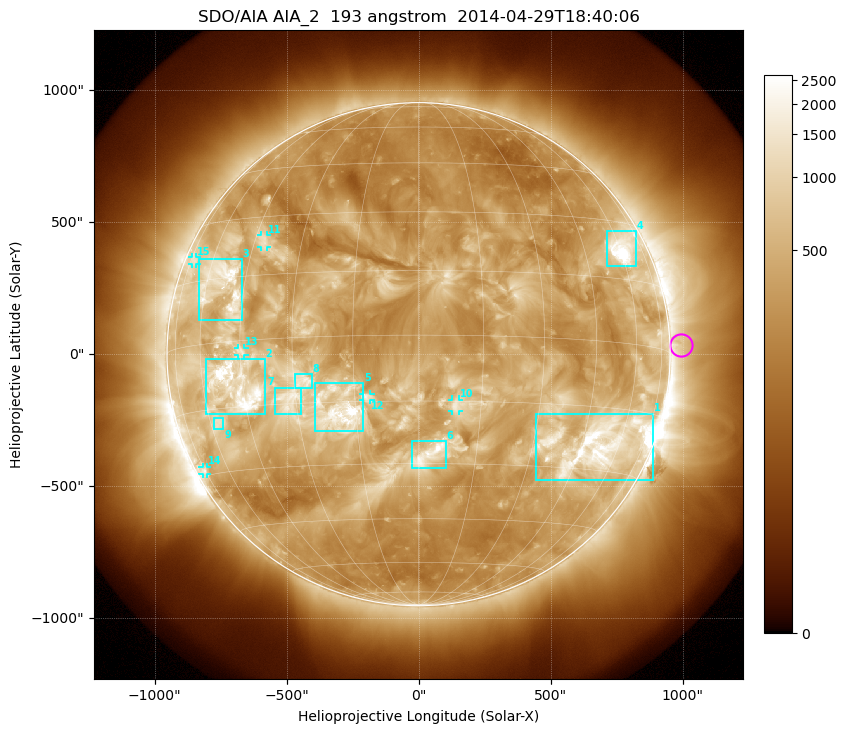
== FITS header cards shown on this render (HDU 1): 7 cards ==
TELESCOP= 'SDO/AIA'
INSTRUME= 'AIA_2'
WAVELNTH=                  193
WAVEUNIT= 'angstrom'
DATE-OBS= '2014-04-29T18:40:06.84'
CTYPE1  = 'HPLN-TAN'
CTYPE2  = 'HPLT-TAN'

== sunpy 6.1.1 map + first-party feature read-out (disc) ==
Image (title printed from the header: SDO/AIA AIA_2  193 angstrom  2014-04-29T18:40:06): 1024 x 1024 px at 2.4 arcsec/px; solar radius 953 arcsec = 397 px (full disc in frame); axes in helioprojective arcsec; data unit not stated in the header (colour bar unlabelled)
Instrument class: DISC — disc imager (sunpy class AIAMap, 193 A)
Bright regions (active regions / flare kernels): reference = the median radial profile (limb darkening/brightening removed); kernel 9 px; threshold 5 sigma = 823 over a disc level ~323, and >= 1.15x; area >= 12 px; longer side >= 10 px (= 24 arcsec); searched inside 0.97 R_sun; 15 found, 15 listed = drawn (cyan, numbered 1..; 6 of them under ~33 arcsec drawn as corner ticks so the feature stays visible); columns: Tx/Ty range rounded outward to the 5 arcsec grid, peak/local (2 s.f.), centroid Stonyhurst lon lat
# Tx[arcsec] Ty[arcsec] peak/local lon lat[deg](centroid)
1 445..890 -475..-225 14 +51 -23
2 -805..-580 -225..-20 14 -47 -10
3 -835..-670 130..360 10 -53 +14
4 715..825 330..465 28 +61 +23
5 -390..-205 -295..-110 8 -19 -17
6 -25..105 -430..-325 5.9 +3 -28
7 -545..-445 -230..-125 4.3 -32 -14
8 -470..-405 -130..-75 3.5 -28 -10
9 -775..-740 -285..-240 4.5 -57 -18
10 125..155 -215..-170 4.5 +9 -16
11 -600..-575 405..450 4.5 -42 +23
12 -210..-180 -175..-150 4 -12 -14
13 -685..-660 -5..25 4.3 -45 -2
14 -820..-800 -455..-425 4 -75 -29
15 -860..-840 340..370 3.4 -72 +21
Off-limb structures (1.02-1.3 R_sun): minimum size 162 px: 2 found; the strongest spans PA ~215..305 deg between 1.02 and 1.3 R_sun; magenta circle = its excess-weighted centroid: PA ~270 deg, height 1.04 R_sun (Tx ~990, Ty ~35 arcsec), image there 1.5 x the reference